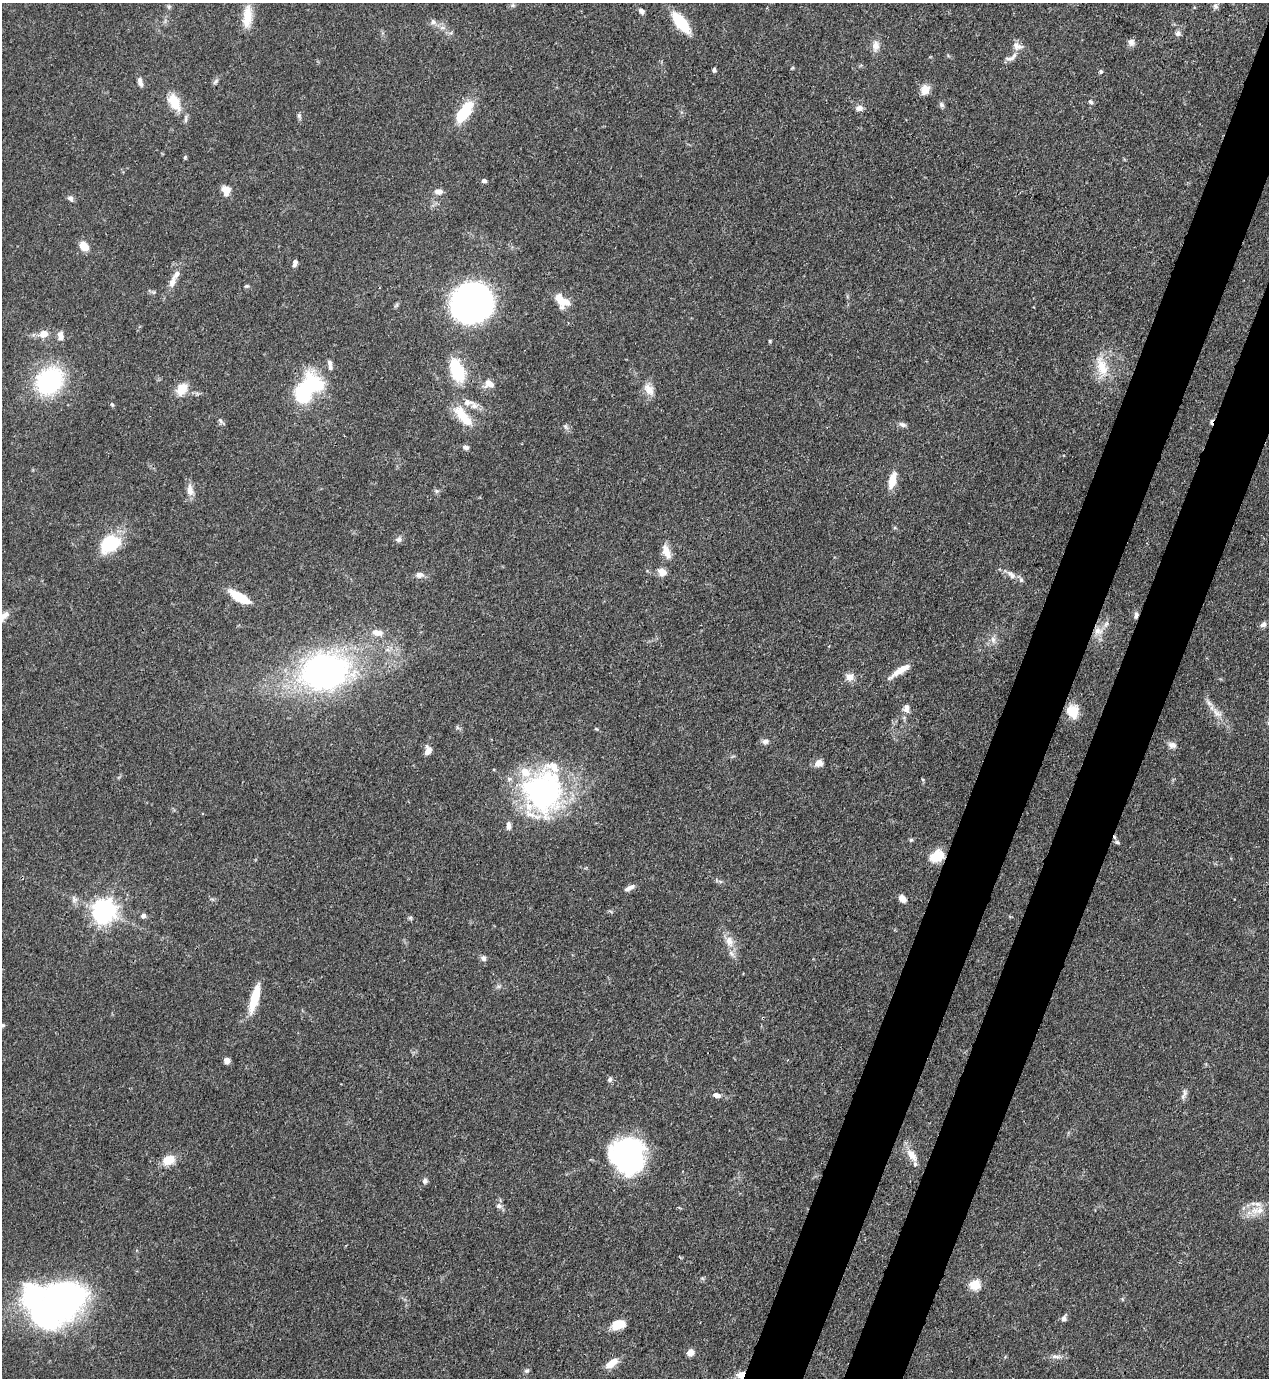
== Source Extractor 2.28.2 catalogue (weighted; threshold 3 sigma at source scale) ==
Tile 10 of 4 x 4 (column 2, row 3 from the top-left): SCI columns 1489-2755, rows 1416-2791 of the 5643 x 5582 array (HDU 1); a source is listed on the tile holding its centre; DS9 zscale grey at full resolution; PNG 1271 x 1380 px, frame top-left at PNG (2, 3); no overlay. Shown black and unused: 8% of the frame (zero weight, under 3 of 4 exposures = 7% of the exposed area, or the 3 px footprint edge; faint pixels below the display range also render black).
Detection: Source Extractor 2.28.2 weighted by HDU 2 'WHT'; one run over the whole footprint, this tile lists its part. Background 0.0656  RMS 0.0035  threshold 0.0157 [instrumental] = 3 sigma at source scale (4.5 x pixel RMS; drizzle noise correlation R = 1.50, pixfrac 1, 0.05/0.05 arcsec/px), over >= 5 px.
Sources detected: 124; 2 inside a brighter object's white glare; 1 cosmic-ray / hot-pixel residue — not listed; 9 inside a brighter listed object's ellipse — not listed separately; the other 112 listed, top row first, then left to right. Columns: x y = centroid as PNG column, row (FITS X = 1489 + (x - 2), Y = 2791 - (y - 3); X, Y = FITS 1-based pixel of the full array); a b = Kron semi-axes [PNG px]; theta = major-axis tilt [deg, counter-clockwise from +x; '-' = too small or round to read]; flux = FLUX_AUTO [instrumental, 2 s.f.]
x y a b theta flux
513 5 7 4 72 0.6
1215 6 8 6 -59 0.96
169 7 6 5 - 0.6
641 11 7 5 -34 1.1
247 16 27 10 85 6.9
433 22 8 7 - 1.3
681 22 18 8 -50 18
451 33 5 5 - 0.62
1178 33 7 7 - 1.2
1131 42 10 9 - 1.5
876 46 13 9 90 2.8
1017 46 15 10 -18 2.5
1011 58 20 7 28 2.3
714 70 4 4 - 0.86
1101 71 5 5 - 0.59
216 81 11 4 45 0.84
140 82 11 6 -75 1.7
925 90 11 9 67 3.9
174 102 26 14 -60 7.9
1091 102 7 5 -33 0.67
941 105 7 6 - 0.9
859 108 8 7 - 1.9
464 112 25 10 55 15
299 115 7 6 - 0.74
185 157 5 4 - 0.51
484 180 5 4 - 0.99
226 190 11 8 -73 3.7
439 191 9 6 6 2.1
70 198 9 6 -56 1.2
84 246 9 7 -47 5.1
295 263 8 5 70 1.2
172 282 14 8 72 2.4
247 286 6 4 14 0.56
562 301 20 12 -42 5.9
472 303 24 24 - 180
44 334 9 7 20 3.9
60 336 11 7 -83 2.2
770 341 5 4 - 0.39
330 365 15 6 -80 1.6
1102 366 32 15 -70 8.8
457 371 18 10 -69 24
49 381 26 22 45 43
489 384 13 8 -30 2.9
182 389 18 13 53 5.2
649 389 16 10 -56 3.9
302 393 14 12 -72 24
468 402 13 9 -1 2.6
112 404 6 3 -20 0.42
461 415 24 12 -57 8.6
220 420 8 4 -59 0.81
902 424 11 6 -21 1.1
566 426 9 5 -58 0.91
466 447 7 6 - 1.1
892 480 21 8 77 5.1
190 490 16 8 -79 2.9
436 491 6 6 - 0.72
895 528 6 4 -18 0.42
398 539 8 7 - 1.2
110 543 14 10 36 31
666 552 19 9 -70 3.8
662 572 9 8 - 3.1
419 575 10 7 2 1.8
1011 575 14 7 -40 2.2
240 597 22 8 -30 11
1136 615 10 5 84 1.1
1263 624 9 7 34 1.2
1098 631 13 11 -10 3.4
377 633 16 9 -11 3.4
993 640 9 7 -87 1.7
324 671 45 33 10 120
900 671 28 6 33 4.9
850 677 10 9 - 2.7
906 708 11 8 -84 2
1073 711 16 13 -74 6.1
1217 713 17 9 -38 3.4
765 741 8 6 3 1.3
1172 745 11 8 -11 1.9
428 751 10 7 76 2.6
819 763 8 7 - 3
543 791 46 40 77 85
509 826 10 6 -88 1.7
911 840 5 4 - 0.56
1117 842 6 5 - 0.76
936 856 11 9 22 11
720 881 7 4 -19 0.64
629 888 13 5 27 1.8
902 899 9 6 -47 2.3
104 911 8 8 - 300
143 915 5 5 - 1.3
410 918 6 4 2 0.54
729 941 17 10 -77 3.9
483 958 7 6 - 1.2
254 998 30 8 75 11
227 1061 5 5 - 2.4
610 1080 7 6 - 0.92
1184 1094 16 5 69 1.4
717 1095 9 6 -17 1.8
627 1155 34 32 -48 60
912 1155 17 10 -54 4.1
169 1160 13 9 23 6.4
425 1181 7 6 - 1.1
499 1206 8 7 - 1.3
1260 1210 12 11 - 3.8
975 1285 5 5 - 22
57 1306 46 26 32 170
1064 1318 7 5 73 1.4
618 1324 12 8 16 7.5
690 1352 7 6 - 2.4
1055 1356 13 5 -5 1.6
612 1363 15 7 36 4.7
527 1371 7 5 20 0.65
741 1375 9 8 - 3.6
Overlapping masked pixels (flux is a lower limit): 3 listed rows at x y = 1136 615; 936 856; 741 1375
Isophote crosses this tile's border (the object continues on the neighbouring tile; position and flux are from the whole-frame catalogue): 1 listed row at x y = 741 1375